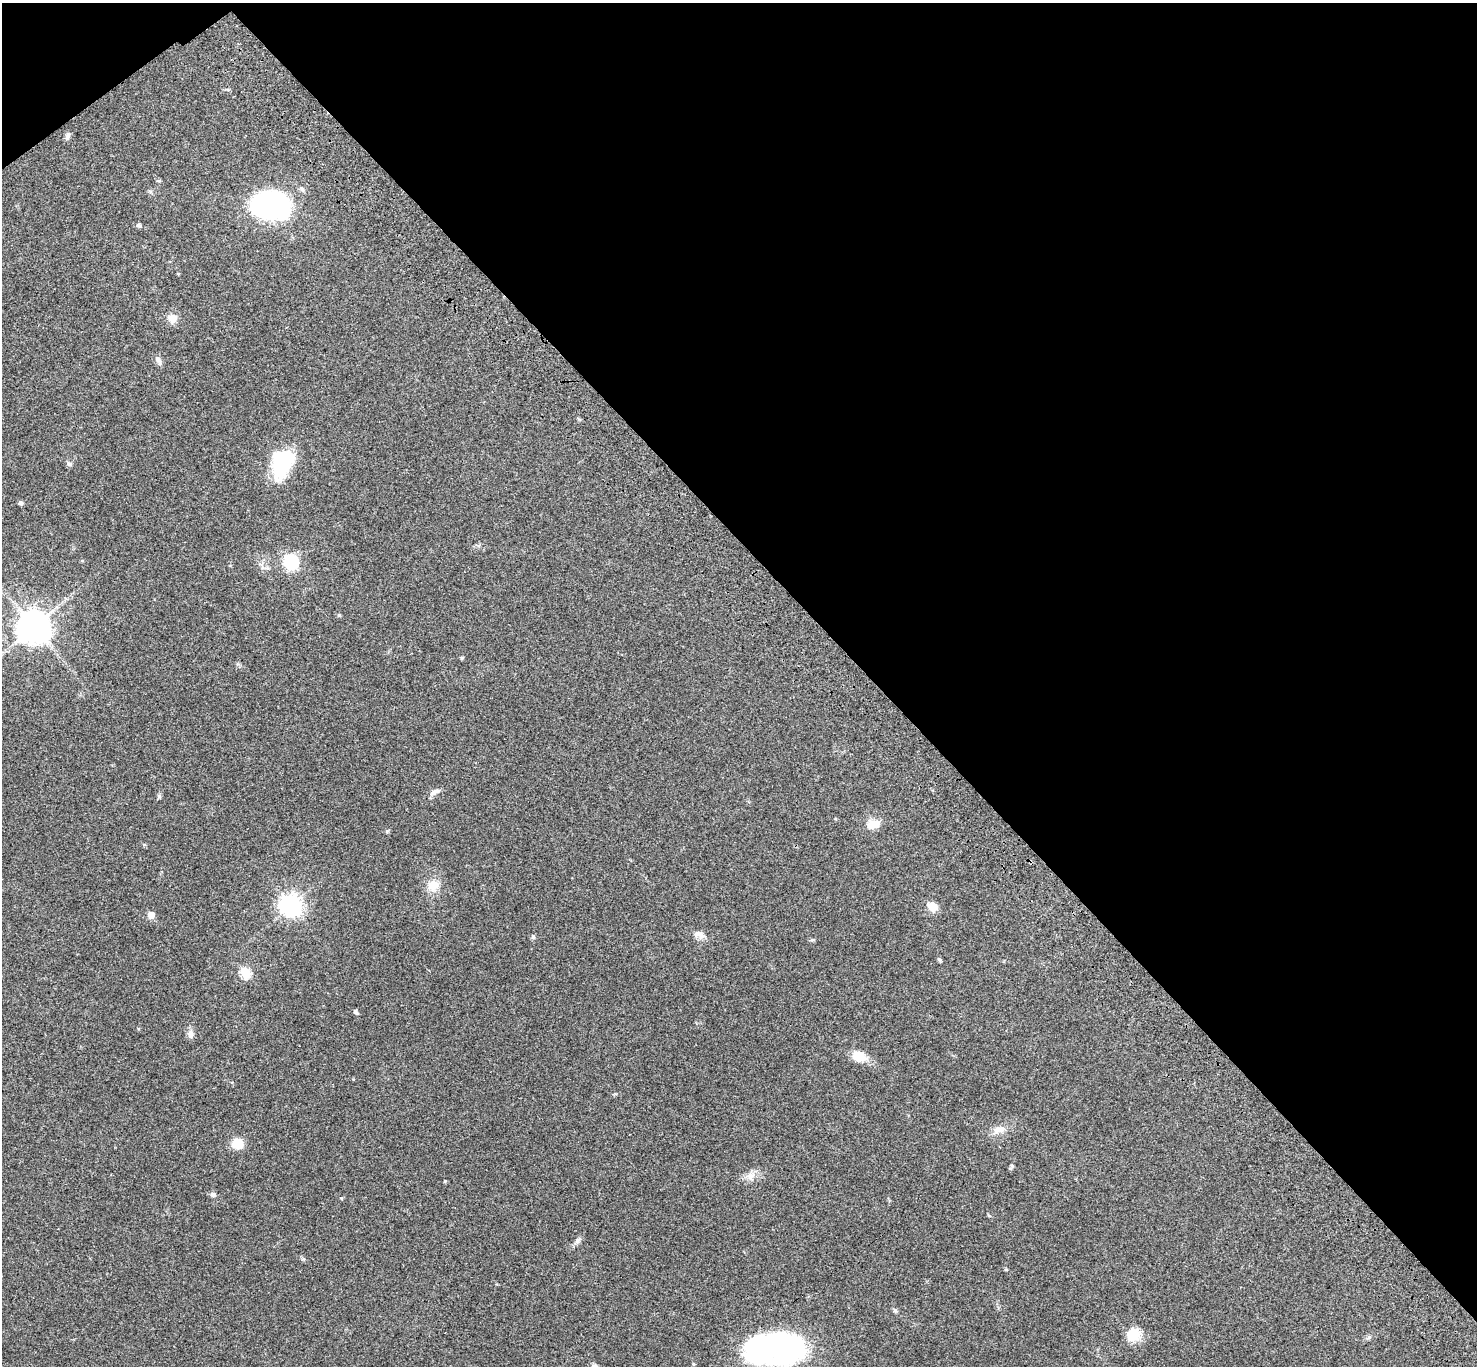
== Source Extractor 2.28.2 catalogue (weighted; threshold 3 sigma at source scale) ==
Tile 3 of 4 x 4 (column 3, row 1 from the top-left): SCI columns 3051-4525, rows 4335-5698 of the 6104 x 6081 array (HDU 1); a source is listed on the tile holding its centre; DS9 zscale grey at full resolution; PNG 1479 x 1368 px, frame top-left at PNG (2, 3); no overlay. Shown black and unused: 42% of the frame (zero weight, under 3 of 4 exposures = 6% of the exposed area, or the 3 px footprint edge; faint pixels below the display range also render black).
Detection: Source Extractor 2.28.2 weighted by HDU 2 'WHT'; one run over the whole footprint, this tile lists its part. Background 0.0494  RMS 0.0056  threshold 0.0251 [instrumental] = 3 sigma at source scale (4.5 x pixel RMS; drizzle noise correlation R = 1.50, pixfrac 1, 0.05/0.05 arcsec/px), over >= 5 px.
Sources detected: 47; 2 inside a brighter object's white glare — not listed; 1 inside a brighter listed object's ellipse — not listed separately; the other 44 listed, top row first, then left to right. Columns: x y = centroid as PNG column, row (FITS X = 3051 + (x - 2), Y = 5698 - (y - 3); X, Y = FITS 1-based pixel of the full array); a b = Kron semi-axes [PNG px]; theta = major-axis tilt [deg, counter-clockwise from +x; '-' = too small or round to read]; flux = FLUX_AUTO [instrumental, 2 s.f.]
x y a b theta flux
68 136 11 6 69 1.7
158 181 6 4 -1 0.65
270 206 33 23 -6 140
139 225 7 6 - 1.1
178 274 5 3 - 0.39
172 318 11 10 - 4.7
158 360 12 6 -64 2.6
282 463 32 21 67 37
69 464 8 6 -20 1.4
20 503 6 5 - 1
82 561 5 4 - 0.48
291 562 7 6 - 110
339 615 5 4 - 0.6
33 626 11 10 - 760
462 658 5 4 - 0.55
436 791 12 6 21 2.5
159 796 6 5 - 0.86
871 825 14 12 25 6.2
387 831 5 5 - 0.66
433 885 15 14 - 7.8
291 905 8 7 - 360
932 907 12 10 -32 5.4
151 915 5 5 - 10
701 934 14 8 -37 3.2
533 937 7 5 89 1
939 959 6 5 - 0.86
245 973 6 5 - 38
356 1012 6 5 - 1.2
190 1034 11 9 -88 2.6
859 1056 16 12 -21 8.3
999 1129 19 9 9 5.2
237 1143 11 10 - 9
1012 1166 10 4 56 0.97
750 1176 13 11 47 4.3
445 1181 4 4 - 0.5
213 1194 8 6 -7 1.6
341 1198 5 4 - 0.58
989 1216 5 3 - 0.57
578 1240 12 6 52 2.2
895 1310 8 5 -62 0.96
1133 1334 17 14 13 10
1369 1337 8 4 32 1.1
776 1346 54 36 17 100
694 1364 5 3 - 0.53
Isophote crosses this tile's border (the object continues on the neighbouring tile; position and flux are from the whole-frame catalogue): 1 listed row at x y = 776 1346